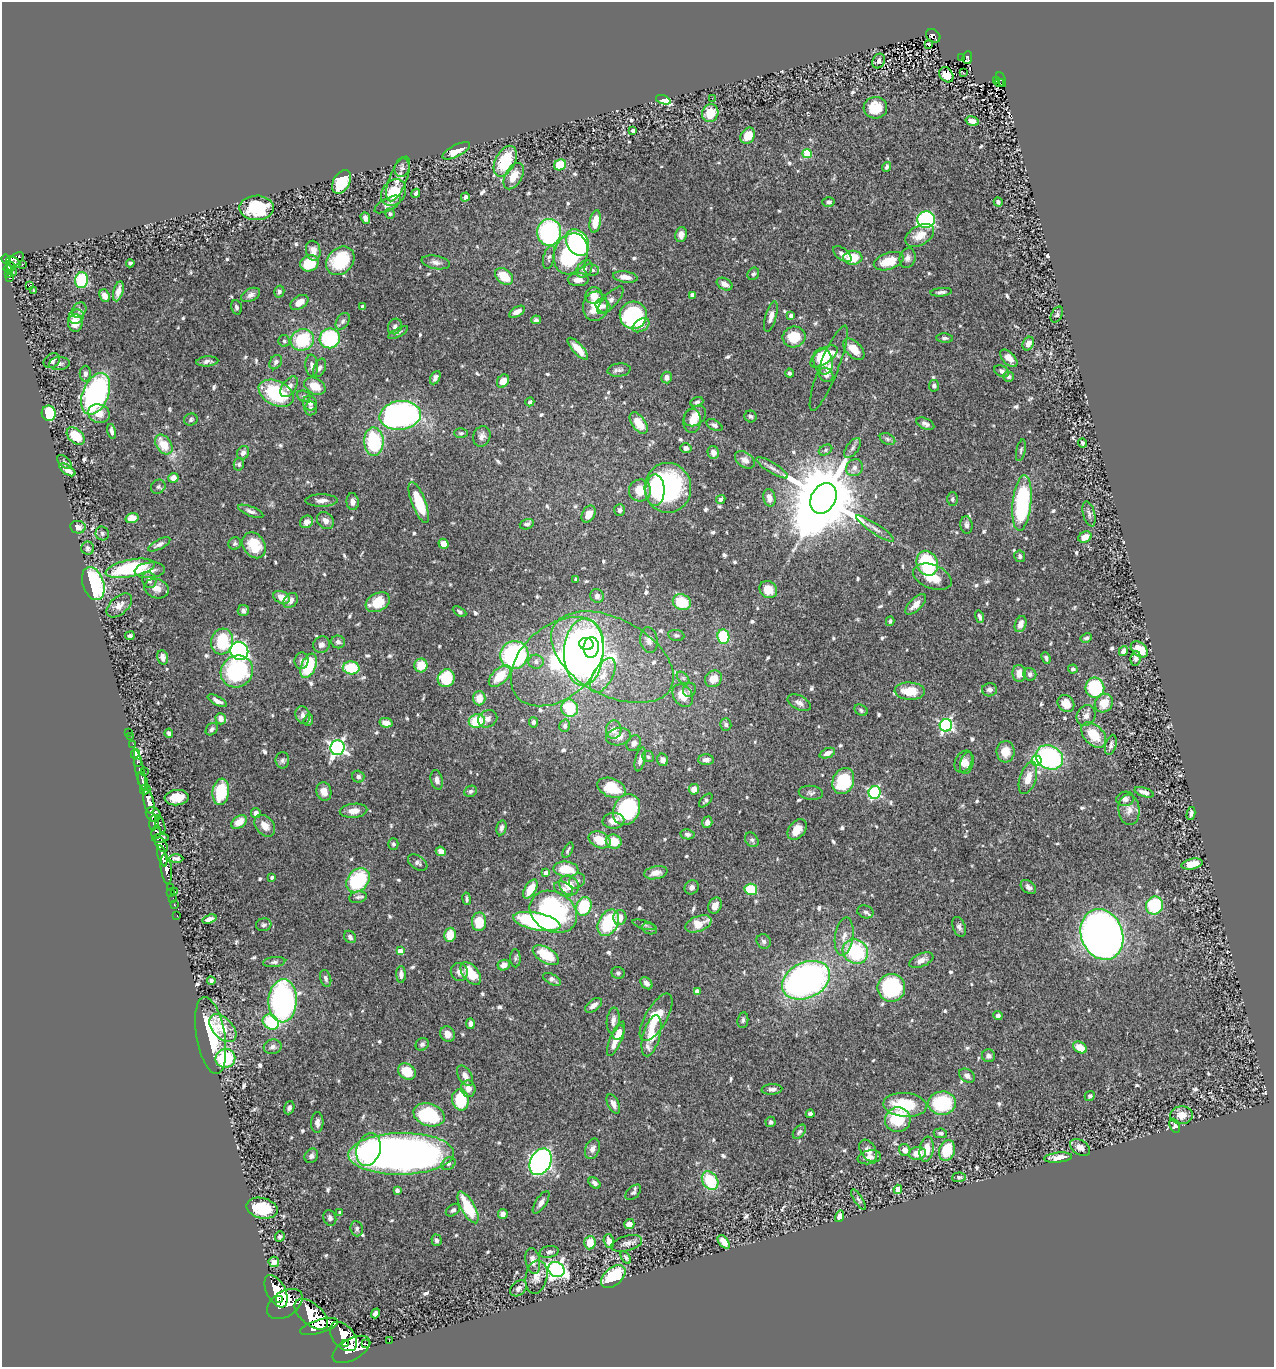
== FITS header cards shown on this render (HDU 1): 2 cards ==
NAXIS1  =                 1272
NAXIS2  =                 1365

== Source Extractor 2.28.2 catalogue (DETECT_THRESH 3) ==
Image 1272 x 1365 px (HDU 1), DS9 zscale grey, 1 PNG px = 1 image px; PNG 1276 x 1369 px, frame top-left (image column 1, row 1365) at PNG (2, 2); each listed source drawn as its Kron ellipse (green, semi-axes under 4 px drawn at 4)
Background 0.814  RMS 0.024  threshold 0.071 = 3 sigma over >= 5 px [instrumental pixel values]
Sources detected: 712; of the 712, the 500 brightest by FLUX_AUTO listed and drawn (212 fainter detections omitted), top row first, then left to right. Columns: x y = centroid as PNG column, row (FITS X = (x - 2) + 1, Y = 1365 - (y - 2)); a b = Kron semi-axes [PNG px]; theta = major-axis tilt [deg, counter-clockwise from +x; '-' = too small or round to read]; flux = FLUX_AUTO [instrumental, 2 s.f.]
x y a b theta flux
933 36 8 6 -40 52
929 44 4 3 - 3.5
962 57 2 2 - 3.3
967 58 6 4 84 63
879 61 7 6 - 6.4
963 73 3 2 - 3.4
946 75 8 6 -52 20
1001 79 8 3 -67 40
996 80 3 3 - 7.7
999 83 5 2 - 8.8
712 98 2 2 - 5.5
663 100 8 4 -18 69
875 108 12 10 5 38
710 113 9 8 - 40
972 121 7 4 -16 10
633 130 4 3 - 3.4
748 136 8 6 57 31
456 151 15 6 27 20
807 153 4 4 - 66
505 161 16 9 62 80
560 165 6 5 - 36
887 167 5 4 - 3.8
402 168 9 7 75 5.3
514 176 14 8 61 25
398 179 24 8 69 17
341 182 13 8 60 76
394 193 14 11 52 39
416 193 5 3 - 3.8
465 197 4 4 - 4.4
828 202 6 5 - 4.4
998 202 4 4 - 4.6
388 204 14 6 28 7.4
257 208 17 12 0 81
390 214 5 4 - 3.5
365 218 6 4 -69 5.5
926 220 9 8 - 230
595 222 11 5 80 23
549 232 13 12 - 220
681 234 8 5 79 9.7
920 235 16 9 31 22
577 242 14 10 -59 230
313 251 10 7 -78 11
571 254 21 16 69 160
842 254 11 5 -37 8.5
549 257 12 5 75 4.3
853 258 9 7 3 43
907 258 10 8 74 7.5
6 259 5 4 - 410
16 259 9 5 39 250
340 261 16 12 48 92
889 261 15 8 17 37
13 262 8 5 -30 290
436 262 14 6 -11 8.9
130 263 4 3 - 3.2
309 263 9 8 - 49
23 264 3 2 - 8.1
11 266 4 3 - 52
8 269 4 3 - 120
584 269 10 7 51 7.6
592 270 7 6 - 4.8
13 272 3 2 - 7.7
9 273 3 3 - 120
753 274 6 5 - 3.4
504 276 10 7 -41 37
625 277 12 5 -8 13
10 278 4 3 - 23
82 280 8 6 80 100
578 280 10 6 1 12
725 284 8 5 -28 8.7
30 285 3 2 - 3900
33 290 3 3 - 54
118 291 10 5 74 9.7
279 291 6 5 - 4.9
941 292 11 3 5 4.6
251 295 10 6 26 7
692 295 4 4 - 9.8
105 296 6 5 - 8.1
594 296 8 8 - 17
611 300 17 6 47 11
299 302 10 6 32 16
595 306 15 12 83 40
603 306 8 6 -33 6
236 307 7 5 -75 4.3
362 307 4 3 - 3.3
79 310 8 6 53 4.4
517 312 9 5 31 12
1057 314 8 5 61 3.5
633 315 14 13 - 200
771 316 15 5 75 11
791 316 4 4 - 5.9
76 317 8 7 - 8.3
536 320 5 4 - 3.9
343 321 9 6 58 5.2
75 323 8 7 - 21
641 325 9 6 32 9.4
395 326 8 6 61 5.4
398 333 11 4 29 3.5
794 337 11 10 - 42
330 338 10 10 - 130
945 338 8 4 -4 3.8
302 340 12 10 25 86
284 341 6 5 - 3.2
1028 344 7 5 64 12
578 349 14 5 -48 21
854 349 13 7 -45 24
824 356 16 7 35 38
1009 358 10 6 -46 13
52 361 9 6 34 8.6
207 361 11 5 5 5.9
823 361 13 9 -75 58
276 362 8 5 55 5.5
59 364 10 6 4 5.3
312 366 11 6 -85 7.2
320 368 10 5 66 5.7
829 368 46 9 69 27
619 370 11 6 6 6.2
1002 371 8 5 -26 5
789 373 4 4 - 4.1
85 374 8 5 89 5.6
826 375 8 6 -45 6.9
667 377 6 5 - 7.2
1008 377 5 5 - 4.4
435 378 7 4 63 5.9
503 381 7 5 54 18
315 386 11 8 -27 26
934 386 5 5 - 5
289 387 12 7 54 12
276 393 18 12 -27 120
96 394 22 13 68 380
304 396 7 5 -21 3.3
530 402 4 4 - 3.8
697 402 7 4 22 3.6
310 403 8 6 -60 6.7
311 408 7 6 - 4.6
49 413 8 7 - 81
99 414 11 9 -17 17
400 415 21 14 7 470
695 416 12 9 38 19
751 416 6 6 - 3.5
191 420 7 6 - 3.6
692 421 12 8 86 17
639 423 12 7 -54 30
925 424 9 5 -25 6.5
714 425 9 5 -29 5
112 431 7 4 -78 7.1
461 433 7 5 0 3.2
76 436 10 7 -43 45
482 436 10 8 67 9.3
887 439 8 5 -27 3.9
374 442 14 9 -88 130
1082 443 4 3 - 3.8
164 445 11 7 -55 36
686 448 6 5 - 6.3
852 448 11 6 53 5.9
825 450 7 5 28 3.5
1021 450 11 4 77 3.4
713 452 6 5 - 8.7
243 453 7 6 - 6.1
745 460 11 7 -35 11
65 462 9 5 -43 3.3
239 464 6 5 - 3.7
772 468 18 5 -32 7.8
854 468 9 8 - 8.9
67 470 9 4 -34 12
173 478 5 5 - 11
158 487 7 6 - 4.2
668 488 25 23 -87 280
640 490 11 11 - 30
655 490 16 9 -89 46
769 498 9 6 -80 13
823 498 16 12 59 22000
721 499 5 4 - 4.5
952 499 7 5 89 3.9
321 501 16 6 1 9.7
353 502 8 6 -84 7.8
419 502 21 7 -69 58
1022 503 28 9 84 220
619 510 6 5 - 5.4
251 511 13 4 -21 6.2
588 514 9 6 60 16
1089 514 13 6 -75 5.9
132 518 6 5 - 23
325 521 9 7 -42 9.7
307 522 7 6 - 10
527 524 7 5 18 4.7
966 525 9 6 -83 6.6
78 527 7 6 - 9.1
875 529 22 5 -33 9.1
102 533 7 6 - 4.2
1085 537 7 5 28 19
235 543 6 6 - 3.7
159 544 12 5 28 6.7
443 544 5 5 - 17
254 545 14 10 -57 45
88 548 7 6 - 4.6
1020 556 6 5 - 4.6
927 563 13 10 -67 120
130 568 25 8 11 150
150 570 15 8 5 13
932 577 20 12 -21 32
576 579 4 3 - 3.5
149 580 8 7 - 6.1
93 583 17 10 -71 170
157 588 13 9 -18 14
768 589 9 8 - 25
597 596 7 6 - 7.2
282 597 9 6 -25 20
291 600 8 6 47 10
378 602 13 9 29 48
682 602 9 7 -24 65
916 604 13 6 45 12
119 605 15 8 42 14
243 611 5 5 - 6.1
459 612 7 4 -29 3.3
980 617 6 3 -73 4.3
890 621 5 4 - 3.2
1021 624 8 5 70 11
676 635 8 5 -8 4.3
130 636 5 4 - 3.6
723 636 7 6 - 100
1086 638 6 4 29 4.1
649 640 13 8 -82 8.8
222 641 13 11 75 81
338 642 7 6 - 5.6
586 644 7 6 - 140
321 645 8 8 - 9
591 647 10 7 85 210
1139 649 10 6 -40 35
239 651 9 8 - 390
1123 651 5 4 - 7.8
584 652 33 20 88 930
514 655 14 13 - 220
163 657 7 5 -76 7
612 657 66 38 -28 180
1046 658 6 4 -67 3.9
1136 658 7 5 83 5.7
302 661 8 7 - 6.3
536 662 7 7 - 6.4
557 662 54 36 42 290
421 665 7 6 - 30
309 666 13 7 68 87
351 668 8 6 -3 62
1073 669 5 4 - 3.5
237 671 16 15 - 200
1019 673 8 7 - 16
1030 674 6 6 - 5.5
603 675 19 9 60 23
500 676 13 7 44 40
446 678 9 8 - 74
683 678 8 4 -44 3.9
713 679 9 8 - 19
1095 688 10 9 - 90
690 690 7 6 - 3.8
989 690 7 6 - 5.7
910 691 15 8 -3 36
683 696 12 9 -55 25
479 698 7 6 - 23
217 701 10 4 -28 7.3
799 703 12 7 -26 8.2
1104 703 10 8 51 29
1066 704 9 7 -51 20
570 708 9 8 - 67
861 710 7 5 -32 3.4
303 715 9 7 -72 7.8
1086 716 11 9 59 9.7
221 719 6 5 - 12
488 719 10 8 29 8.6
308 720 6 4 69 3.4
477 721 8 7 - 56
533 722 5 4 - 4.4
386 723 6 4 -13 13
726 724 6 5 - 4.6
946 725 6 6 - 310
565 726 6 5 - 4.9
212 729 7 5 49 4
614 730 9 7 88 12
129 732 2 2 - 5.1
169 733 5 4 - 4.3
1094 735 15 9 -46 44
130 736 2 2 - 4.7
618 737 13 8 10 16
634 743 8 6 56 8.6
133 744 2 2 - 9.7
1111 745 10 5 74 5.6
337 748 7 7 - 500
1006 752 10 9 - 25
827 753 8 4 22 8.9
135 754 5 3 - 77
648 757 6 5 - 3.5
1049 757 14 11 -28 240
640 759 12 5 77 8.4
282 760 8 7 - 4.6
663 760 6 5 - 7.5
706 760 8 5 0 8.3
964 761 12 8 62 11
1037 761 5 5 - 81
137 762 4 3 - 210
967 763 11 6 76 7.9
140 770 21 3 -79 230
144 771 2 2 - 42
358 777 6 6 - 5.5
1028 778 17 8 71 21
437 780 10 6 -77 8
143 781 10 4 -74 1200
843 781 13 10 66 92
611 788 15 9 -22 58
694 789 5 5 - 18
145 790 5 4 - 490
324 791 9 7 -80 13
471 791 6 5 - 3.7
221 792 13 8 83 75
875 792 6 6 - 210
1144 792 10 4 -19 8.4
811 793 12 7 -6 5.5
177 798 12 7 5 27
1125 799 9 7 11 5.7
706 800 8 4 46 3.6
149 802 12 5 -77 3100
627 810 16 13 62 150
1129 810 15 10 -84 14
354 811 14 7 5 14
256 813 5 5 - 7.6
153 814 8 6 -44 680
1191 814 6 4 78 4.7
613 821 11 8 4 14
154 822 8 4 82 390
239 822 8 6 35 21
707 822 6 5 - 8.3
160 824 9 3 -67 140
265 826 12 9 -49 18
501 828 7 5 77 5.1
797 830 12 8 54 22
156 832 6 5 - 530
687 834 7 5 -8 4.6
160 838 8 3 5 410
600 840 11 8 -24 31
752 840 8 6 -52 4.1
614 841 8 7 - 37
161 844 8 5 -53 560
393 844 5 5 - 3.3
568 850 8 3 63 3.2
441 851 5 4 - 8.5
162 856 11 3 -74 1500
176 859 7 3 1 5.1
418 863 11 6 -34 6.3
1192 864 11 5 12 28
166 869 15 5 -83 1200
566 869 12 7 -6 41
546 873 4 4 - 9.8
656 873 12 6 11 14
272 877 4 3 - 3.6
358 880 13 10 50 120
577 881 8 7 - 6.1
569 885 11 9 -47 25
170 887 3 3 - 40
692 887 7 6 - 6.8
1028 887 9 6 -40 5.7
530 889 10 5 59 30
564 889 10 6 -31 6.9
751 889 6 5 - 58
171 892 2 2 - 13
174 892 3 2 - 8.1
358 897 9 5 11 4.7
173 898 2 2 - 14
467 899 6 4 -82 3.2
174 905 3 2 - 16
1154 905 9 8 - 130
584 906 9 7 70 77
715 906 8 6 64 13
553 912 25 19 -31 240
865 912 8 6 -19 4.9
177 916 3 2 - 14
620 917 7 6 - 17
209 919 7 4 18 9.7
537 921 24 8 -12 230
479 922 9 7 89 37
608 923 14 9 62 96
698 924 14 7 21 28
264 925 8 6 13 4.2
644 925 12 4 -16 3.7
959 927 10 6 -68 5.8
649 929 7 5 -16 3.9
1102 934 26 21 -69 1800
450 935 7 5 76 33
844 936 19 9 82 16
350 937 7 5 -50 5.5
764 941 8 6 -45 4.2
400 951 4 4 - 20
855 952 13 11 -37 120
546 955 14 7 -31 54
515 958 9 5 -89 3.5
921 960 13 6 24 11
274 962 11 5 6 5
504 965 6 5 - 12
459 972 9 8 - 9.3
618 973 6 6 - 4.4
401 974 8 5 -89 7.8
471 974 13 7 -50 45
326 978 8 5 -73 5.1
552 979 10 5 -28 5.5
806 980 25 17 26 620
211 981 4 3 - 4.4
646 983 7 5 -48 6.9
891 988 14 14 - 160
697 992 4 4 - 14
283 1001 21 14 88 390
593 1005 9 5 36 11
998 1016 4 4 - 6
656 1017 27 11 60 50
613 1020 13 6 84 8.8
743 1020 8 5 84 4
271 1022 9 7 -34 86
470 1024 5 4 - 7.8
223 1028 17 10 -45 37
619 1032 8 5 63 12
447 1034 8 7 - 13
211 1035 39 14 -80 93
651 1036 21 8 75 39
616 1039 18 6 67 27
422 1044 7 6 - 4.4
273 1047 9 7 11 6.7
1080 1047 7 5 -30 20
988 1056 6 6 - 5.8
225 1058 10 9 - 120
407 1072 9 7 -32 36
465 1076 11 6 -59 12
967 1076 9 6 -33 7.5
468 1089 8 7 - 12
772 1089 10 5 4 6.2
1090 1096 5 4 - 3.5
460 1100 10 8 -80 74
942 1103 14 11 5 110
613 1104 10 5 -65 7.3
905 1105 22 12 -4 69
289 1108 7 5 70 6.1
810 1114 4 4 - 5
429 1115 16 11 -17 120
1182 1115 11 9 4 15
898 1120 13 12 - 65
771 1122 5 5 - 4.2
317 1123 10 6 89 7.9
1175 1126 7 5 -65 5.9
799 1132 8 5 50 4.3
940 1133 7 5 -9 3.9
1080 1148 11 7 -33 10
592 1149 10 7 69 9
927 1149 13 7 81 25
369 1150 16 12 71 87
905 1150 6 5 - 10
868 1151 12 7 -59 10
947 1151 10 8 71 48
917 1153 9 6 7 21
401 1154 53 21 1 1300
311 1156 7 6 - 5.5
869 1157 12 6 11 10
1058 1158 14 5 6 13
541 1162 14 10 63 750
448 1164 7 5 31 4
959 1177 7 5 3 3.5
710 1181 10 7 -57 65
594 1183 7 4 -42 5.8
898 1189 4 4 - 31
397 1191 4 4 - 4.2
633 1192 9 5 44 4.2
858 1200 12 4 -58 3.4
541 1202 13 5 57 7.9
468 1207 18 6 -61 63
262 1208 16 10 -13 76
453 1210 8 5 34 4.5
340 1212 3 3 - 4.5
503 1214 5 4 - 8.7
839 1216 6 4 72 8.3
330 1218 8 6 -69 5.2
629 1224 5 5 - 15
357 1229 7 6 - 5.4
280 1236 5 5 - 4.2
436 1240 6 5 - 4.7
609 1241 7 5 -74 11
724 1242 8 4 -53 20
590 1243 6 6 - 29
627 1243 16 7 15 8.9
549 1252 9 6 12 5.4
626 1257 7 4 -59 3.4
533 1261 13 7 -79 13
274 1262 5 5 - 12
556 1269 8 7 - 640
536 1277 17 11 79 16
613 1277 14 8 40 110
518 1288 9 6 41 6.5
276 1291 17 9 -63 4900
279 1299 2 2 - 7300
285 1304 20 12 34 5400
376 1313 5 4 - 5.1
311 1314 20 10 -40 5100
319 1327 19 7 17 3900
343 1336 17 10 -49 4400
389 1341 2 2 - 7.3
346 1344 3 2 - 950
366 1344 3 2 - 390
351 1349 21 10 29 4600
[212 fainter detections neither listed nor drawn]